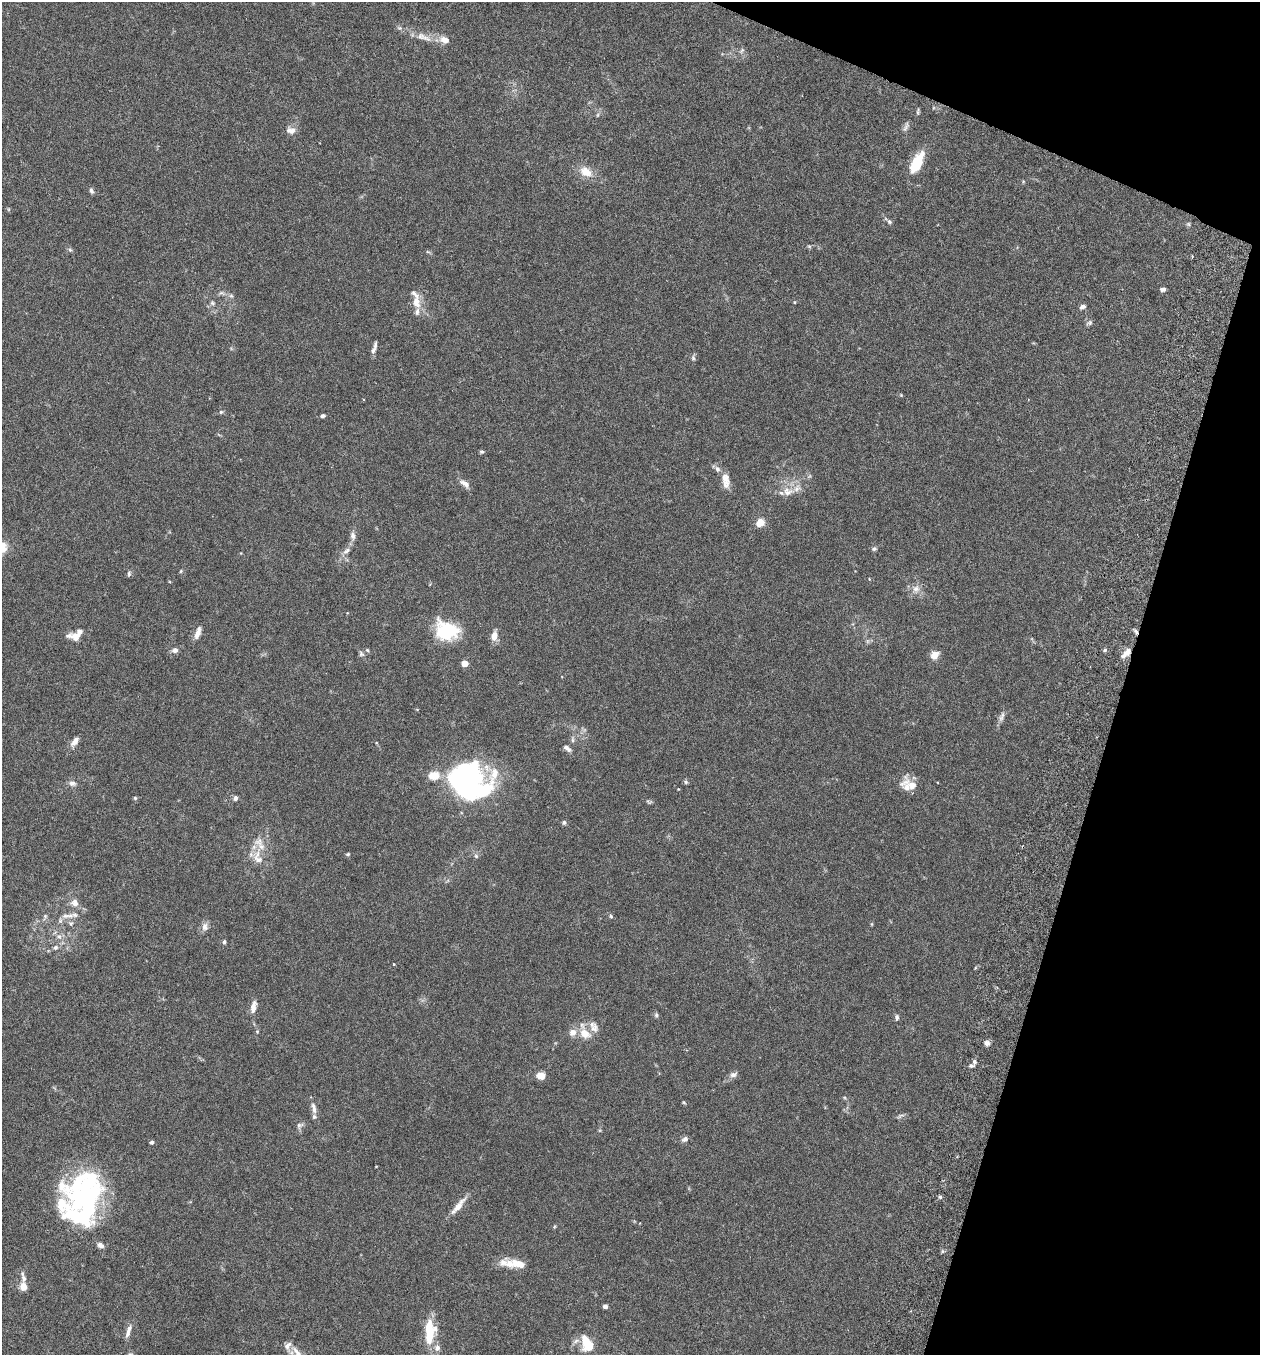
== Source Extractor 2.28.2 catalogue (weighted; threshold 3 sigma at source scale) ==
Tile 8 of 4 x 4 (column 4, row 2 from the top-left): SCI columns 3966-5223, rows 2736-4088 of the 5544 x 5466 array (HDU 1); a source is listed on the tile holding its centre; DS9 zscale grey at full resolution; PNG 1262 x 1357 px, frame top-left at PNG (2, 2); no overlay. Shown black and unused: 15% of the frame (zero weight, under 3 of 6 exposures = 3% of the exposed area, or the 3 px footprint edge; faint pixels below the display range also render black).
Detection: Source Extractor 2.28.2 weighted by HDU 2 'WHT'; one run over the whole footprint, this tile lists its part. Background 0.0171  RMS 0.002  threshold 0.008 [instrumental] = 3 sigma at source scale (4.09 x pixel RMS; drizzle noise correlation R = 1.36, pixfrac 0.8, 0.05/0.05 arcsec/px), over >= 5 px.
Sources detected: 131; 9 inside a brighter object's white glare — not listed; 14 inside a brighter listed object's ellipse — not listed separately; the other 108 listed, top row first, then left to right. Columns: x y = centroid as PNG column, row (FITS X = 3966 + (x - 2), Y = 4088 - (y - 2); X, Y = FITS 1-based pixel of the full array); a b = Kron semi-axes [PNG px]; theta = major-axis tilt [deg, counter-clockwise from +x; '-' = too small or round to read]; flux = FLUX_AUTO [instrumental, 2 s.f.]
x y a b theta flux
400 28 6 5 - 0.34
421 36 11 10 - 1.2
444 40 12 8 -17 1.4
742 50 8 4 59 0.35
918 112 9 4 87 0.28
597 115 6 4 70 0.24
906 126 14 6 68 0.6
291 130 13 8 0 1
917 162 27 11 63 4.8
586 172 16 11 -29 2.5
91 191 7 5 -74 0.43
890 222 6 5 - 0.33
1188 224 6 5 - 0.26
809 246 6 4 -18 0.22
70 249 6 5 - 0.31
428 252 6 4 -19 0.22
1163 289 6 4 9 0.54
231 296 7 4 -1 0.32
416 302 16 11 -77 2
212 303 7 6 - 0.42
1083 307 8 5 24 0.56
1089 323 9 6 23 0.44
373 350 8 6 66 0.51
693 358 7 6 - 0.38
901 395 4 4 - 0.15
221 412 5 5 - 0.29
323 416 6 5 - 0.36
482 452 5 4 - 0.3
726 481 21 10 -84 1.7
464 483 15 7 -36 0.94
788 491 17 12 -2 2.2
760 523 6 5 - 2.7
353 536 11 7 -82 0.79
874 549 7 5 24 0.35
346 551 12 7 43 0.89
181 571 5 4 - 0.19
129 574 7 5 90 0.35
916 589 11 10 - 1.2
446 631 26 20 -14 9.6
1136 631 7 4 -53 0.43
198 633 16 6 72 1.2
75 635 19 10 22 2.1
494 636 9 6 80 1.8
867 641 7 4 -90 0.31
175 650 7 6 - 0.68
367 650 6 5 - 0.23
1105 650 5 4 - 0.3
1126 653 16 7 46 1.3
361 654 8 6 -46 0.42
935 654 7 6 - 2.4
464 663 6 5 - 1.5
1002 717 16 6 69 0.78
572 740 8 4 -90 0.37
75 741 13 6 50 1.1
567 748 12 6 -38 0.66
460 774 26 15 29 25
434 776 10 7 5 3.4
686 782 6 5 - 0.28
72 783 10 7 -6 0.74
907 787 26 13 -65 2
135 798 6 5 - 0.22
235 798 6 5 - 0.5
649 802 10 4 -18 0.3
564 822 6 5 - 0.38
260 844 25 14 -69 3
348 854 5 4 - 0.23
476 856 6 6 - 0.36
75 903 11 9 -45 1.2
45 916 10 6 76 0.48
65 916 12 6 4 0.99
611 916 6 5 - 0.27
71 923 7 7 - 0.57
872 924 6 4 90 0.16
205 927 11 9 88 0.94
59 937 8 6 -67 0.75
224 942 6 5 - 0.32
55 947 7 6 - 0.46
393 964 4 2 - 0.14
253 1007 15 7 80 1.4
656 1015 6 5 - 0.33
897 1017 7 5 86 0.45
257 1031 5 3 - 0.16
585 1033 18 13 -42 2.6
987 1043 7 6 - 0.62
974 1062 8 6 79 0.62
733 1075 10 7 17 0.72
541 1076 9 7 -11 1.9
684 1102 5 3 - 0.19
314 1108 17 6 -76 0.94
901 1116 12 4 23 0.36
300 1125 10 6 17 0.55
685 1139 8 7 - 0.61
152 1142 5 4 - 0.35
376 1166 4 2 - 0.11
92 1195 50 19 60 14
940 1197 5 5 - 0.29
62 1204 49 28 -82 8.6
458 1206 28 7 50 1.9
554 1227 6 3 59 0.2
101 1245 8 6 -35 0.75
517 1264 27 9 -9 3.3
23 1277 16 6 -76 0.83
23 1286 7 6 - 1.9
605 1306 5 4 - 0.48
128 1331 19 6 74 1.1
430 1332 31 12 88 5.8
587 1343 16 9 -66 5.1
297 1352 22 8 -52 1.8
Overlapping masked pixels (flux is a lower limit): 2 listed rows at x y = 1136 631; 1126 653
Isophote crosses this tile's border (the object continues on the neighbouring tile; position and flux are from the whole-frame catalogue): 1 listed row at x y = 297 1352